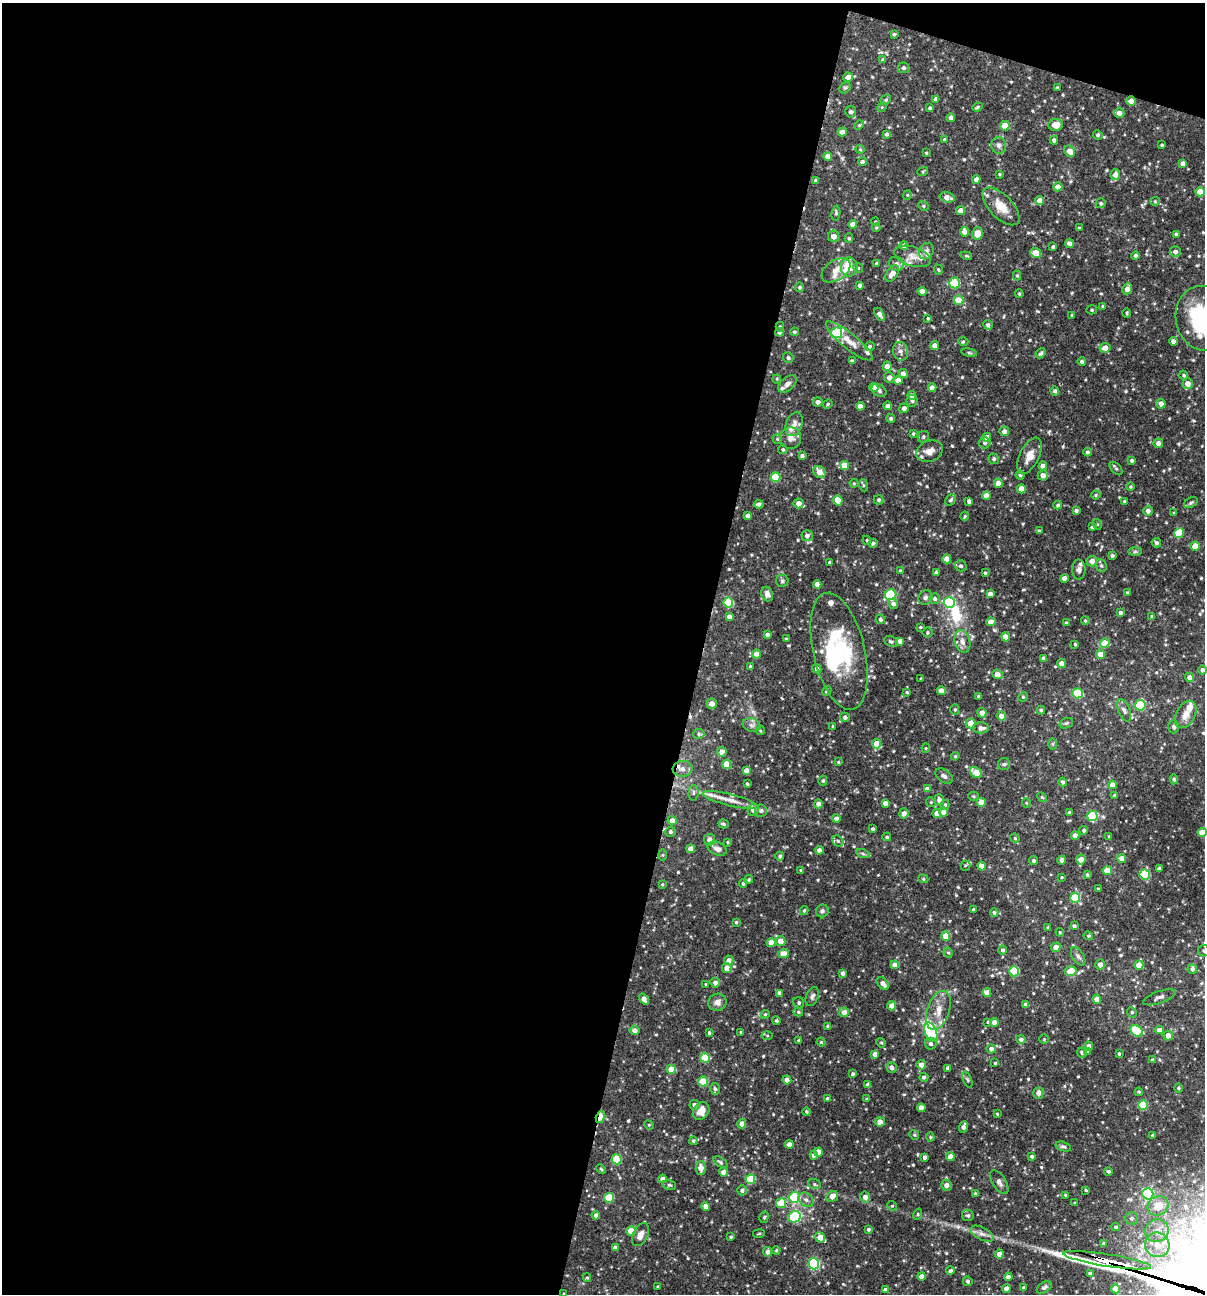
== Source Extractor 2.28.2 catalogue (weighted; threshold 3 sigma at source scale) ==
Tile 1 of 4 x 4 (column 1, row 1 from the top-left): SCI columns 250-1452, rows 3875-5166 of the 5187 x 5168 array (HDU 1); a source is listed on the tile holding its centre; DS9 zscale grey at full resolution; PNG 1207 x 1296 px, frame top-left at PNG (2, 3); each listed source drawn as its Kron ellipse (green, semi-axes under 4 px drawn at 4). Shown black and unused: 60% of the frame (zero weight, under 3 of 4 exposures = <1% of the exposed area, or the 3 px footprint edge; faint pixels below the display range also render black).
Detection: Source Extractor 2.28.2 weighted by HDU 2 'WHT'; one run over the whole footprint, this tile lists its part. Background 0.0857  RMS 0.0039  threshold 0.0174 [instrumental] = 3 sigma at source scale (4.5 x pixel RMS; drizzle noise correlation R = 1.50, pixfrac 1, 0.05/0.05 arcsec/px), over >= 5 px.
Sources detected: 605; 2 inside a brighter object's white glare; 2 cosmic-ray / hot-pixel residue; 2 long thin detections or spike segments (spike, bleed or trail) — neither listed nor drawn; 15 inside a brighter listed object's ellipse — not listed separately; of the other 584, all 500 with FLUX_AUTO >= 0.384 (the completeness limit of this list) listed and drawn (84 fainter detections not listed), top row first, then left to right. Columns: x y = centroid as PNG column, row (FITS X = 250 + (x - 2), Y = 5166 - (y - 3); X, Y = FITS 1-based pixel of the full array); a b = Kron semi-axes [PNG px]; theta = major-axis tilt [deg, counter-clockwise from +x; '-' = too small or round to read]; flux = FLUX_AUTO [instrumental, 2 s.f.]
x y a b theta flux
894 34 3 3 - 0.67
883 60 3 3 - 0.78
904 68 6 5 - 0.89
848 77 5 4 - 2
845 88 6 5 - 0.62
1057 88 3 3 - 0.72
936 99 4 4 - 1.8
886 100 5 4 - 0.62
1131 101 5 4 - 2.6
882 107 5 4 - 0.39
977 107 5 3 - 0.6
930 108 4 3 - 0.8
851 112 5 5 - 1.4
1119 113 5 5 - 2.5
951 118 4 4 - 1.6
859 125 5 4 - 0.48
1055 125 7 5 8 3.8
1005 126 5 4 - 6.2
842 132 5 4 - 2.4
886 134 4 4 - 0.84
1098 135 5 4 - 0.7
944 139 3 3 - 0.55
1054 140 4 4 - 1.4
999 145 8 7 - 1.4
1162 145 3 3 - 0.44
860 149 4 4 - 0.46
1070 151 6 5 - 3.5
926 153 3 2 - 0.38
828 156 4 4 - 2.6
862 162 4 4 - 1.1
1183 163 4 4 - 1.7
923 171 5 3 - 0.42
999 174 3 3 - 0.42
1115 174 5 5 - 2.7
976 179 4 4 - 2.3
816 181 4 4 - 1.4
1058 187 4 4 - 2.8
1200 192 4 4 - 5.3
907 195 5 4 - 0.44
947 197 7 5 -16 2.7
1040 201 4 4 - 3.2
1155 201 5 4 - 0.49
1101 203 5 5 - 0.69
923 206 5 4 - 0.59
1001 206 23 11 -46 6.3
961 211 4 4 - 3.5
836 213 7 4 84 0.78
875 222 4 4 - 0.42
853 224 4 4 - 2.8
876 228 4 4 - 0.48
1079 228 4 3 - 0.39
965 232 5 4 - 2.9
978 233 6 5 - 3.8
1176 234 4 3 - 0.7
834 236 6 5 - 2.8
849 238 5 4 - 0.5
1070 244 4 4 - 2.2
904 245 4 4 - 1.5
1053 247 3 3 - 0.71
926 251 8 7 - 1.5
1175 252 5 5 - 1.3
1036 253 5 4 - 6.5
912 256 19 9 -17 3.7
966 256 5 4 - 0.49
1135 256 4 4 - 0.98
877 264 4 3 - 0.7
896 264 7 6 - 1.4
849 267 9 8 - 9.4
858 268 5 4 - 0.53
836 270 16 10 33 3.5
938 270 5 3 - 0.43
892 274 9 5 56 3.3
1017 276 5 4 - 0.54
955 283 5 5 - 21
860 285 4 3 - 1
800 287 4 4 - 0.77
1127 289 5 4 - 2.6
922 291 4 4 - 3.1
1019 294 4 3 - 0.46
958 300 5 5 - 5.9
1103 306 4 3 - 0.42
1092 310 5 4 - 0.55
1127 313 5 3 - 0.42
880 314 7 4 -60 1.9
1072 315 3 2 - 0.38
928 318 3 2 - 0.42
1203 318 33 27 -77 41
988 325 5 4 - 1.1
780 327 5 4 - 0.5
779 332 4 4 - 0.91
794 332 4 4 - 0.68
836 333 6 5 - 28
849 341 29 8 -39 4.9
1173 341 4 4 - 1.4
963 342 5 3 - 0.48
934 345 4 4 - 2.6
870 346 5 4 - 0.67
1105 348 5 5 - 2.9
900 351 9 7 -75 1.8
969 353 8 4 -8 0.55
1041 353 5 4 - 0.81
788 358 5 5 - 0.78
852 361 4 3 - 0.71
1082 362 4 4 - 1.1
887 366 5 4 - 2.2
903 374 4 4 - 2.3
1184 375 5 4 - 0.55
889 377 5 5 - 1.8
777 379 4 4 - 0.41
898 380 4 4 - 2.6
787 384 10 6 43 1.7
1188 384 5 5 - 3.1
874 387 5 4 - 2.9
932 388 4 4 - 2.2
879 390 8 6 -33 1
1055 391 4 4 - 0.97
912 396 4 4 - 1.9
912 401 6 5 - 0.81
818 402 5 4 - 1.7
828 404 5 4 - 0.5
1161 404 5 4 - 2
860 406 4 4 - 2.4
888 406 4 4 - 1.7
904 408 5 4 - 1.5
891 418 4 4 - 0.75
794 424 12 8 69 2.2
1004 431 5 4 - 1.6
913 433 4 3 - 0.51
923 437 6 5 - 0.81
987 437 4 4 - 2.8
790 438 11 10 - 2.6
777 439 5 4 - 0.41
985 443 6 5 - 1.1
1158 443 5 4 - 1.9
783 449 4 4 - 0.61
930 451 14 10 21 3.4
1087 452 4 4 - 0.85
802 456 4 4 - 0.93
1029 456 20 9 64 4.2
994 459 5 5 - 0.94
1132 460 4 4 - 0.8
844 465 5 4 - 4.7
1043 466 4 4 - 2.9
1116 469 8 5 -47 0.74
819 472 7 5 -40 3.5
1020 475 4 4 - 0.61
1043 475 5 5 - 2.2
776 477 5 5 - 12
854 483 4 4 - 0.41
998 483 4 4 - 3.2
863 485 6 4 -72 0.46
1130 487 4 4 - 0.51
1021 489 4 4 - 4.9
1096 495 5 4 - 0.5
986 496 4 4 - 2.8
878 500 5 4 - 0.74
951 500 6 4 52 0.76
838 501 5 4 - 5.5
969 501 4 3 - 0.99
1124 501 4 4 - 0.53
799 503 5 5 - 2.8
1191 503 7 5 30 0.76
759 504 5 4 - 1.3
1058 505 4 4 - 0.74
1076 511 4 3 - 0.96
1148 511 5 5 - 1.7
1174 513 3 3 - 0.45
748 516 4 4 - 2.3
965 516 4 3 - 0.45
1097 524 5 3 - 0.42
1092 527 4 4 - 0.78
1039 531 3 3 - 0.56
1179 533 5 5 - 12
807 536 5 5 - 1.6
867 540 4 4 - 0.41
873 543 4 4 - 0.84
1156 543 5 4 - 0.84
1195 546 4 4 - 4.7
1135 552 7 4 1 0.67
1112 556 4 3 - 0.91
947 559 4 4 - 2.5
1092 561 5 5 - 2.8
829 562 3 2 - 0.47
961 566 6 5 - 0.86
1101 566 7 5 -68 0.77
900 570 4 3 - 0.41
1079 570 10 6 -90 1.3
936 573 4 3 - 1.1
985 573 3 3 - 0.61
1064 578 4 4 - 2.6
782 581 6 6 - 0.88
817 584 4 4 - 2.4
1127 592 4 4 - 0.47
767 594 7 6 - 2
990 594 4 4 - 2.6
891 595 6 5 - 31
925 597 7 6 - 0.99
935 599 5 5 - 1.1
728 602 5 5 - 15
949 603 5 5 - 25
893 604 5 4 - 1.3
1120 613 4 3 - 1.1
1152 616 4 3 - 0.7
729 617 4 4 - 1.9
880 619 5 4 - 0.76
1085 621 4 3 - 0.52
991 622 5 4 - 3.3
1066 623 4 4 - 0.58
920 627 4 3 - 0.52
927 632 5 5 - 0.58
767 634 4 3 - 1.2
1006 637 4 4 - 4.7
786 639 3 3 - 0.44
891 641 7 5 -24 0.73
900 641 4 4 - 2
962 641 11 7 -77 2.4
1105 643 5 4 - 6.6
1075 644 3 3 - 0.49
839 651 60 25 -77 34
756 654 4 4 - 3
1100 654 4 4 - 3.8
1043 658 4 3 - 0.94
1062 664 4 4 - 2.5
750 667 3 3 - 0.59
817 669 4 4 - 1.4
1203 670 4 4 - 1.4
998 674 6 4 -21 3.1
1189 677 5 4 - 2.3
921 678 3 2 - 0.42
827 691 5 3 - 0.56
941 691 4 4 - 2.9
907 692 4 4 - 0.54
1077 693 5 5 - 18
978 696 4 3 - 0.49
1023 697 5 4 - 0.51
712 704 5 5 - 2.7
1140 705 5 5 - 20
955 710 5 4 - 0.53
1041 710 4 4 - 0.76
1124 710 12 6 -68 1.4
982 713 5 4 - 2.5
1186 715 14 9 62 3.4
1001 716 4 4 - 2.3
845 717 5 4 - 1.1
971 723 5 5 - 4.2
1066 723 7 5 21 0.65
752 725 9 6 -15 1.3
833 726 3 3 - 0.47
1174 727 6 5 - 0.92
981 728 8 5 0 2
760 731 5 3 - 0.4
699 734 6 5 - 0.7
877 744 4 4 - 6.8
1053 744 6 4 90 0.53
926 748 4 4 - 0.42
722 752 5 5 - 2.8
955 756 4 4 - 0.46
838 762 4 3 - 0.43
727 764 4 4 - 7.6
1004 764 6 6 - 0.71
683 769 10 8 6 2.4
746 771 4 4 - 2
976 773 6 4 -36 9.2
944 776 10 6 -37 1.4
1174 779 5 4 - 0.8
823 781 5 4 - 0.66
1063 782 4 4 - 0.89
747 784 3 3 - 0.47
1112 785 4 4 - 3.7
927 789 4 4 - 2.5
693 793 8 5 86 0.88
1114 795 3 3 - 0.44
973 796 5 4 - 0.48
1042 797 5 4 - 0.45
730 800 28 6 -14 4
939 800 5 5 - 1.7
931 802 5 4 - 0.46
981 802 4 4 - 4.3
885 803 4 4 - 2.3
1026 803 4 4 - 0.39
818 804 4 4 - 2
945 805 5 4 - 0.6
753 810 6 5 - 2.5
761 811 6 6 - 0.94
943 812 4 4 - 2
904 813 5 5 - 1.9
937 813 4 4 - 2.4
1069 813 4 3 - 0.63
1092 816 5 5 - 20
836 819 4 4 - 1.9
672 821 4 4 - 3.2
724 824 5 4 - 0.63
873 829 3 3 - 0.81
1084 830 4 4 - 0.71
670 832 5 5 - 0.8
1202 832 4 4 - 7
1075 836 4 4 - 2.6
1109 836 4 3 - 0.39
887 837 4 4 - 0.53
1015 838 5 4 - 0.46
710 840 6 5 - 1.8
838 841 6 5 - 0.82
728 842 4 4 - 0.4
691 849 4 4 - 2.9
717 849 10 6 -23 2.1
819 850 4 4 - 1.4
863 854 6 4 -19 0.66
663 855 5 3 - 0.41
780 856 4 4 - 0.72
1122 859 4 4 - 3.6
1062 860 4 4 - 1.2
1081 860 5 5 - 3.1
1034 861 4 4 - 0.79
965 865 5 5 - 0.46
981 866 4 4 - 3.1
1159 869 4 4 - 1.2
801 870 4 3 - 0.44
1107 870 4 4 - 5.5
1145 874 5 5 - 19
1087 875 4 4 - 0.74
1062 877 4 3 - 0.41
749 879 4 4 - 0.58
923 879 5 4 - 0.45
743 883 4 3 - 0.71
662 884 4 4 - 0.39
1098 889 3 3 - 0.5
1075 898 5 5 - 18
973 910 3 3 - 0.5
804 911 4 3 - 0.53
822 911 6 6 - 0.84
994 913 4 3 - 0.64
736 922 3 3 - 0.54
1074 926 4 3 - 0.9
1048 927 4 3 - 0.39
1060 932 4 3 - 0.38
946 936 4 4 - 6.8
1088 936 5 4 - 0.46
780 941 5 5 - 3.4
771 943 4 4 - 4.5
1056 947 5 4 - 3.5
1003 950 4 4 - 0.92
1204 951 6 5 - 0.63
784 953 5 5 - 2.9
948 953 5 4 - 0.51
1078 956 10 6 -59 1.2
729 960 5 4 - 2.2
1100 964 5 4 - 2.2
895 965 4 4 - 3.6
1139 965 4 4 - 4.5
727 968 5 4 - 3.1
1192 969 4 4 - 1
1014 971 5 5 - 17
1071 971 6 5 - 7.6
843 973 4 4 - 1.4
715 983 5 5 - 1.5
706 984 3 3 - 0.48
883 984 7 4 -46 1.8
780 993 4 4 - 2.3
987 993 4 4 - 2.8
812 996 10 6 68 1.1
1159 997 17 6 20 1.7
644 999 6 4 -51 2.7
1097 999 4 4 - 3.4
717 1002 9 8 - 2.2
799 1003 6 5 - 0.73
1026 1005 4 4 - 1.8
892 1006 4 4 - 3.5
938 1010 20 11 71 5.5
798 1012 5 4 - 0.62
844 1012 5 4 - 3.2
1132 1012 5 4 - 0.58
765 1014 4 4 - 0.48
776 1021 4 3 - 0.57
988 1022 3 3 - 0.41
994 1022 4 4 - 2.7
828 1026 3 3 - 0.58
635 1030 5 4 - 1.9
1159 1030 4 4 - 2.4
1137 1031 7 5 -36 16
741 1032 3 3 - 0.45
931 1032 10 6 -68 30
709 1033 3 3 - 0.54
767 1036 5 3 - 0.43
1168 1036 5 4 - 2.9
1021 1039 5 4 - 1
1044 1039 4 4 - 0.41
799 1040 4 3 - 0.44
821 1042 4 4 - 0.55
881 1043 5 4 - 0.49
931 1044 6 6 - 1.2
1089 1046 5 4 - 1.8
991 1049 4 4 - 1.3
1087 1051 4 4 - 1.4
1082 1053 5 4 - 0.71
875 1054 4 4 - 1.9
1119 1054 3 3 - 0.59
705 1058 5 5 - 12
1153 1060 4 4 - 0.83
995 1063 3 3 - 0.43
921 1065 4 4 - 2.7
892 1068 5 5 - 1.7
948 1068 4 3 - 1.1
671 1069 4 4 - 6
853 1074 4 4 - 0.79
924 1077 4 4 - 0.99
787 1080 4 4 - 3.7
967 1080 8 4 -68 0.63
703 1081 5 5 - 11
868 1085 4 4 - 2.5
1178 1088 4 4 - 0.5
715 1089 6 5 - 0.85
1139 1092 4 4 - 0.43
1038 1093 5 5 - 2.1
827 1099 4 4 - 0.87
867 1099 4 3 - 0.45
695 1105 5 4 - 1.7
1143 1105 5 5 - 16
921 1108 4 4 - 2.8
701 1111 9 7 54 3.5
807 1112 4 3 - 0.52
997 1114 3 3 - 0.47
600 1117 6 3 73 11
880 1122 5 4 - 2.7
742 1124 4 4 - 2.5
649 1125 5 4 - 0.4
964 1127 6 4 68 1.9
914 1135 5 4 - 0.46
1153 1135 3 3 - 0.78
930 1137 4 4 - 0.44
693 1141 4 4 - 0.74
789 1144 4 4 - 2.3
1063 1146 8 4 -18 0.79
818 1152 4 4 - 2.6
814 1155 4 4 - 2.6
1032 1156 3 3 - 0.77
925 1157 4 3 - 1.3
950 1157 4 4 - 2.7
617 1159 5 5 - 18
720 1162 8 4 -34 0.75
701 1168 7 5 -90 3.4
601 1169 5 4 - 0.48
1108 1171 4 4 - 0.6
724 1172 4 4 - 2.5
663 1179 4 4 - 2.3
750 1179 5 5 - 16
999 1182 13 6 -57 1.6
815 1184 6 5 - 0.64
669 1185 7 5 -16 0.69
946 1185 5 5 - 2.2
742 1190 5 4 - 0.91
1086 1190 3 2 - 0.43
975 1194 4 3 - 0.69
1148 1194 6 5 - 30
1065 1195 4 3 - 0.59
832 1196 6 5 - 2.8
795 1197 5 5 - 31
865 1197 5 5 - 2.5
609 1198 5 5 - 14
806 1200 8 6 -39 1.5
781 1203 5 5 - 12
1075 1203 3 3 - 0.45
706 1206 4 4 - 2.3
892 1206 5 4 - 0.49
1158 1206 11 9 21 6.1
918 1214 6 3 73 0.44
596 1215 4 4 - 1.7
968 1215 6 5 - 0.85
764 1217 6 4 73 0.64
795 1217 6 5 - 33
1132 1218 6 6 - 0.99
1116 1227 4 4 - 0.6
868 1229 4 3 - 0.74
631 1231 5 4 - 9.5
1157 1231 12 11 - 4.7
641 1234 12 7 62 2.6
759 1234 6 3 9 0.4
982 1234 12 6 -28 2.1
731 1237 3 3 - 0.57
820 1237 5 4 - 4.7
1103 1243 3 3 - 0.48
1157 1245 12 12 - 5.4
615 1247 4 4 - 1.8
776 1250 4 3 - 0.46
767 1252 4 4 - 1.7
999 1254 4 4 - 2.6
1107 1260 44 6 -9 500
814 1264 5 5 - 37
950 1271 4 4 - 1.2
1090 1273 4 4 - 0.94
922 1276 4 4 - 2.3
1008 1277 4 4 - 1.4
587 1278 4 4 - 0.48
968 1281 5 4 - 0.89
658 1286 4 2 - 0.43
1023 1287 3 3 - 0.56
1044 1287 8 5 32 1.2
1006 1289 4 4 - 2.6
1116 1289 4 4 - 5.2
885 1290 4 4 - 1.7
564 1294 4 3 - 0.52
Overlapping masked pixels (flux is a lower limit): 6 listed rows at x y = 1131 101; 1001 206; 892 274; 839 651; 600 1117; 1107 1260
Isophote crosses this tile's border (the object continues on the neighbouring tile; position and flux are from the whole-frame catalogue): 5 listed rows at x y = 1203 318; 1203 670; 1202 832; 1204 951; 564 1294